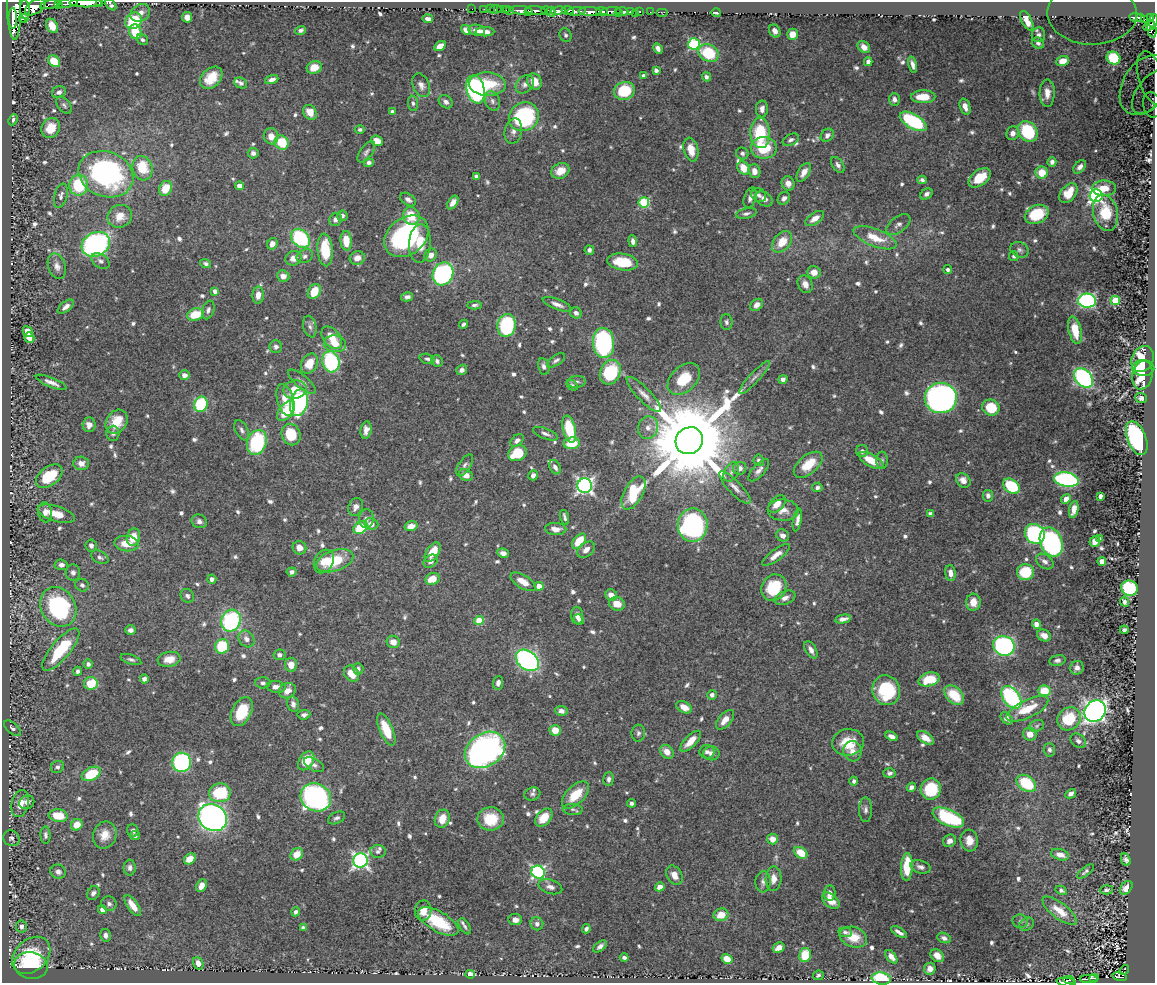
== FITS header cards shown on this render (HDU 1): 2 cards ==
NAXIS1  =                 1153
NAXIS2  =                  981

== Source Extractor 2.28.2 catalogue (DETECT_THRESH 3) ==
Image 1153 x 981 px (HDU 1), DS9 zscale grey, 1 PNG px = 1 image px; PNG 1157 x 985 px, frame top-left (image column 1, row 981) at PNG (2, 2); each listed source drawn as its Kron ellipse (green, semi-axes under 4 px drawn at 4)
Background 0.813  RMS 0.0089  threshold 0.0268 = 3 sigma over >= 5 px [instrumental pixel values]
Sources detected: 778; of the 778, the 500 brightest by FLUX_AUTO listed and drawn (278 fainter detections omitted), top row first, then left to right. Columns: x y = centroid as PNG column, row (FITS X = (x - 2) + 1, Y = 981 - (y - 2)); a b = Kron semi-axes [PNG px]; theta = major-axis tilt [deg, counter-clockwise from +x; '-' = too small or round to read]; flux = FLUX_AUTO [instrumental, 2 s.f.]
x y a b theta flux
68 3 10 3 10 610
86 3 16 3 0 1700
99 3 3 2 - 100
51 4 11 3 13 290
58 4 4 3 - 180
111 5 7 3 -44 1.7
35 7 11 6 34 1400
14 9 30 7 -89 2300
25 9 10 5 -84 570
472 9 2 2 - 13
484 9 2 2 - 13
490 9 2 2 - 15
495 9 6 3 10 35
501 9 3 2 - 33
506 9 3 2 - 32
510 10 3 3 - 44
521 10 11 3 -5 970
535 10 10 3 -4 880
546 10 6 3 3 100
568 10 6 3 -6 350
558 11 8 3 8 640
576 11 9 4 4 450
590 11 12 3 -3 1100
602 11 6 3 -4 370
610 11 11 4 6 930
622 11 6 3 -2 310
630 11 3 3 - 150
640 11 3 3 - 59
528 12 3 2 - 130
551 12 5 3 - 190
650 12 2 2 - 3.3
662 12 6 2 0 19
140 13 10 8 33 4.6
618 13 3 2 - 79
635 13 2 2 - 77
716 13 5 3 - 1.5
1092 14 45 31 -1 98
187 17 5 5 - 4.7
1135 17 6 3 -7 190
1150 17 4 3 - 170
13 18 10 4 -88 1100
24 18 5 3 - 290
1140 18 4 3 - 170
428 19 5 4 - 2.5
1144 19 4 3 - 97
134 21 9 7 45 32
1027 21 11 5 -62 5.5
1153 21 7 4 79 300
52 26 7 5 -59 7.4
1149 26 6 4 35 240
1152 29 8 4 -84 310
300 30 5 4 - 1.7
466 30 5 4 - 4
477 30 8 5 -7 4.1
775 31 7 5 -61 2.6
135 32 7 6 - 19
485 32 9 4 0 4.1
792 34 5 5 - 5.8
565 35 7 6 - 1.6
1038 35 7 6 - 2.1
142 40 6 5 - 1.6
1038 43 6 5 - 1.6
694 44 6 5 - 68
440 46 6 4 33 6.7
864 47 7 5 -43 4
658 48 6 4 -65 2.5
709 53 11 8 -28 28
1113 58 7 6 - 26
54 61 7 5 -47 16
1062 61 6 5 - 6
868 62 4 4 - 2.5
912 64 8 3 -75 2.7
314 67 8 6 19 5.9
656 70 4 4 - 2.3
643 76 4 3 - 2.6
706 77 4 4 - 1.8
211 78 13 9 44 13
1152 78 27 13 -73 14
272 80 7 4 20 2.7
534 82 8 7 - 7.4
241 83 7 5 -26 1.6
487 84 18 11 -3 22
525 84 10 8 43 3.1
421 85 12 8 -66 3.4
1145 85 32 22 58 16
475 89 14 9 -77 120
624 91 10 9 - 29
59 92 7 6 - 2.6
1151 92 25 13 53 9
1047 93 14 7 89 6
923 97 12 6 0 12
894 99 6 5 - 2.6
492 101 10 7 -69 2.4
446 102 7 6 - 2.8
413 103 7 5 -82 1.5
64 105 10 6 -50 2
1152 105 13 8 -79 2.9
965 107 8 5 -71 3.9
762 109 8 6 87 3.2
310 112 8 6 -56 7.7
393 112 4 4 - 2.5
524 117 15 14 - 81
13 120 6 4 66 1.7
913 121 15 7 -30 57
51 128 10 9 - 11
360 129 5 4 - 1.5
513 131 13 8 78 3.6
1028 131 11 9 -53 42
760 133 15 9 -88 33
1013 133 7 6 - 3.3
827 135 7 6 - 2.4
271 136 8 7 - 5.3
791 140 9 5 27 1.9
377 141 6 5 - 7.7
282 142 7 6 - 22
764 148 13 11 0 24
691 150 12 7 -77 8.6
366 152 12 6 54 2.1
253 153 5 5 - 2.5
742 154 6 6 - 1.7
1052 162 5 4 - 2.5
369 163 5 4 - 1.8
838 165 9 5 -56 2.3
1080 167 7 5 50 2.7
142 168 12 9 -74 18
744 168 7 5 -52 10
560 171 9 7 25 7.6
754 171 7 6 - 4.9
804 172 10 5 59 4.6
1042 173 6 6 - 12
106 174 28 22 -22 140
476 176 4 4 - 1.6
980 178 13 7 37 15
922 180 4 4 - 1.8
788 183 7 6 - 4.2
79 185 10 9 - 34
240 186 4 4 - 7
166 188 8 6 58 15
1104 188 12 7 1 9.6
1068 193 11 7 50 14
926 194 7 5 36 2.2
759 195 8 6 -33 2
61 196 12 6 75 2.7
1096 196 6 6 - 170
750 198 11 6 71 2.8
784 198 7 5 48 2.5
408 199 8 5 -36 2.4
764 199 9 6 -32 2.9
644 202 5 5 - 49
453 203 7 4 58 3.8
746 213 10 5 12 2
1105 213 18 12 -76 21
1037 214 12 9 26 27
120 216 12 11 - 8.4
342 216 5 5 - 2
411 216 9 8 - 15
815 218 10 5 35 5.3
336 219 7 6 - 2.7
898 224 14 7 37 2.8
406 236 24 18 38 91
300 238 11 8 -47 56
875 238 23 8 -21 14
346 241 10 5 -86 11
633 241 6 4 -84 2.5
782 242 12 8 51 11
420 243 19 11 87 12
96 244 15 11 27 140
272 244 6 5 - 4.2
325 250 16 7 -85 23
589 250 5 4 - 2.2
1020 250 9 7 -25 2.1
431 255 6 6 - 4.1
305 256 8 6 26 2.1
1014 256 5 4 - 1.8
293 258 8 7 - 4.9
357 258 7 6 - 4.9
101 261 10 6 -34 2.5
623 262 15 8 -8 21
206 264 5 4 - 1.6
57 266 13 8 -71 4.2
948 270 4 4 - 1.7
814 272 7 6 - 6.1
443 274 12 10 62 120
283 276 6 5 - 4.5
805 284 9 7 -63 3.9
215 291 4 4 - 2.9
314 291 8 6 59 14
258 295 8 5 86 4.3
407 297 6 4 13 2.2
1115 300 4 4 - 28
1087 301 9 7 -3 120
557 304 15 5 -21 3.8
474 305 7 4 3 1.7
757 305 7 5 40 3.7
66 307 9 5 38 3.1
208 310 9 6 73 2.1
576 313 6 5 - 2.3
195 314 8 6 18 16
726 322 8 6 -89 1.8
463 324 5 3 - 1.6
507 325 11 9 78 66
310 327 11 6 -76 2.4
1075 330 14 6 -77 12
28 332 5 4 - 5.9
29 338 5 4 - 4
332 338 13 8 -51 9.4
603 343 15 10 -86 100
335 344 11 8 -8 7.7
276 347 6 6 - 1.9
427 359 8 5 -15 1.6
1142 359 13 10 64 18
556 360 10 5 34 1.8
437 361 6 5 - 1.8
331 362 11 8 -75 63
309 364 10 8 62 11
544 366 8 5 -78 2.3
1143 368 11 8 -1 11
462 370 6 5 - 2.4
610 372 13 10 67 40
184 375 5 4 - 3.6
1142 375 14 10 78 19
754 377 22 5 47 3.8
1083 378 11 8 -48 110
684 379 19 12 44 20
783 379 4 4 - 2.1
51 382 17 4 -22 3.8
302 382 17 6 -40 3.8
577 382 9 5 6 1.9
572 385 6 4 -32 1.5
295 389 11 9 11 11
644 394 24 6 -46 5.4
941 398 16 15 - 280
1141 398 6 5 - 1.9
285 400 16 8 -75 10
299 403 13 8 77 99
201 404 8 6 71 45
991 408 9 8 - 22
286 411 11 7 50 20
117 422 13 10 55 15
89 425 7 6 - 4.3
648 428 11 10 - 4.3
569 429 14 6 -77 30
242 430 11 6 -63 2.3
366 430 9 5 82 3.5
113 433 7 6 - 2.2
291 434 11 9 -67 21
545 434 13 5 -22 2.3
1137 438 18 9 -68 130
517 440 7 5 38 2.7
689 441 14 13 - 14000
257 442 13 9 73 54
572 443 8 6 8 15
862 451 6 6 - 2.2
517 453 10 7 30 21
759 460 6 5 - 1.7
871 460 13 6 -29 13
882 460 9 5 -89 1.5
81 463 8 6 -3 4.8
465 465 12 6 56 2.2
808 465 17 9 40 14
555 467 8 5 -61 2.4
740 468 7 6 - 3.8
759 470 14 6 48 3.3
731 472 10 7 61 2.5
466 475 7 5 -25 5.5
533 475 5 4 - 3
49 476 15 9 37 28
963 480 8 6 -44 4.3
1066 480 12 7 -11 100
585 486 7 7 - 200
1011 486 9 6 -36 41
735 487 21 6 -46 5
817 487 5 4 - 1.8
633 493 18 9 61 38
988 496 6 5 - 2.5
1100 496 4 3 - 2.5
1066 499 5 4 - 3.8
777 504 10 6 45 6.6
355 507 9 7 66 3.3
783 510 15 10 -1 6.1
1074 510 9 4 78 5.2
45 512 10 7 -79 4
56 514 19 7 -17 12
930 514 4 4 - 2.1
565 517 7 3 -74 1.7
366 519 9 7 84 2.5
797 520 11 4 79 2.8
199 521 8 6 -21 2.3
371 524 7 5 -7 3.7
693 525 17 15 90 140
411 526 6 4 15 5.7
361 527 7 5 32 25
556 529 10 6 -4 4.5
1035 534 10 9 - 96
783 535 7 5 -32 3.4
133 537 9 6 74 10
1100 539 4 4 - 1.6
579 541 9 5 49 17
1051 542 15 11 -67 120
1095 542 5 5 - 4.1
126 544 12 7 -6 9.6
91 545 6 5 - 2.8
299 548 7 6 - 5.5
586 550 10 6 42 4.3
433 552 11 6 57 13
503 553 6 4 -9 3.1
776 555 17 5 36 4.9
100 557 9 6 -28 2
324 561 12 9 62 6.9
335 561 19 10 18 27
431 561 8 6 37 2.6
1102 561 4 4 - 8.6
1045 562 9 6 -36 2.8
61 565 7 5 -5 2.6
292 572 5 4 - 1.9
1025 572 8 8 - 24
73 573 8 7 - 2.4
950 573 8 5 -84 3.7
212 579 4 4 - 2.4
433 579 7 6 - 9.8
523 582 14 6 -31 7.6
82 585 7 6 - 2.1
539 586 4 4 - 8.3
774 588 14 12 54 28
1129 588 8 7 - 47
611 595 6 5 - 4.2
187 596 7 6 - 1.8
785 598 11 6 22 3.6
973 602 8 7 - 8.1
1125 602 5 4 - 2.1
617 604 8 6 -20 7
58 607 21 17 -58 83
577 615 9 6 -83 3.3
579 619 5 4 - 1.9
843 619 8 4 12 3.7
231 621 11 9 66 76
479 621 5 4 - 15
1036 624 4 4 - 3.8
131 630 5 5 - 2.5
1124 630 4 3 - 2
1044 635 7 5 -24 3.8
246 639 9 7 -52 3.4
393 642 6 6 - 5.6
222 646 7 7 - 28
1004 646 11 9 -22 140
61 650 26 9 50 38
811 650 9 5 -59 3.4
279 655 6 5 - 2
131 659 11 4 -18 1.7
169 659 11 7 10 8
527 660 13 9 -38 140
1057 660 8 5 12 1.8
88 664 5 4 - 2.1
291 665 7 6 - 5.2
1077 668 7 6 - 2.8
358 669 6 5 - 1.8
78 671 4 4 - 1.8
352 674 9 7 -52 9.8
144 679 4 4 - 2.5
929 679 11 6 16 17
91 683 7 6 - 20
263 683 8 5 -3 2.1
498 683 7 5 82 2.8
276 687 9 6 -4 3.7
886 690 15 13 -71 38
287 691 9 7 26 5.9
1044 691 6 5 - 15
712 695 5 4 - 2.1
954 695 11 7 -45 19
1011 697 13 8 -53 87
293 704 8 6 -77 2.6
684 707 8 5 -27 6.3
1027 709 23 9 26 16
561 711 6 5 - 2.8
1095 711 11 10 - 360
242 712 15 9 63 20
304 715 6 4 6 1.9
1007 718 7 5 -48 3.2
1069 719 12 11 - 22
725 720 12 6 50 5.8
1037 726 8 5 23 1.6
12 728 10 5 -41 1.8
386 730 17 6 -67 19
555 730 5 5 - 9.1
638 733 8 7 - 1.8
1030 734 6 6 - 7.1
892 736 6 4 -26 3
925 738 9 5 -33 5.4
690 741 13 5 46 8.8
1078 741 8 6 -40 2.1
848 742 16 13 7 16
485 750 21 16 33 240
1049 750 7 6 - 1.7
852 751 10 9 - 4.6
667 752 8 6 -45 5.8
707 752 7 6 - 2.3
711 753 8 7 - 3.4
306 761 10 7 55 17
182 762 10 9 - 96
314 765 11 6 -28 2.4
57 767 6 6 - 1.9
889 773 6 5 - 1.8
91 774 10 6 27 24
609 779 7 5 87 1.9
854 781 4 4 - 1.6
1026 783 11 7 -34 33
911 787 5 4 - 2.5
931 789 10 10 - 27
220 793 11 9 8 33
532 794 8 6 17 1.8
1071 794 6 4 30 2
576 795 17 9 45 17
316 797 15 13 -27 230
27 802 8 6 23 3.5
632 803 4 4 - 2
20 804 14 8 76 9.3
573 809 10 5 -4 1.7
866 810 12 6 90 2.4
58 816 9 6 -8 15
213 818 15 13 -37 290
337 818 9 5 26 1.9
544 818 10 7 49 12
948 818 17 8 -24 57
442 819 9 7 69 9.1
491 819 13 11 2 19
77 825 6 5 - 9.6
133 831 6 5 - 1.6
45 835 8 5 -88 1.9
105 835 14 11 68 7.9
135 836 5 4 - 1.7
11 838 8 7 - 2.3
772 839 5 5 - 5.9
969 840 11 8 -85 7.2
949 841 7 6 - 3.3
378 852 8 6 -5 1.7
801 853 7 5 -34 13
297 854 7 5 44 9.1
1060 855 9 5 -17 5.3
190 859 6 5 - 7
360 860 7 7 - 190
1126 860 6 4 -65 1.9
907 867 14 6 87 21
920 867 10 6 -16 2.7
130 868 8 6 89 2.2
1085 871 10 4 39 1.6
58 872 8 7 - 2.6
538 872 7 6 - 120
674 875 10 7 -59 5.6
774 879 12 8 87 5.2
763 882 11 7 87 2.7
201 886 7 5 66 5.5
550 887 12 7 -16 3.2
660 887 5 4 - 5.2
1126 888 7 5 53 5.4
1061 890 6 4 -29 1.8
1106 890 6 4 2 1.6
93 893 7 5 56 2.4
830 893 7 6 - 3.7
831 901 10 6 -41 7.5
109 904 8 7 - 2.2
133 905 12 5 -55 8.2
102 910 4 4 - 3.9
423 911 10 8 81 6.2
1059 911 20 8 -38 11
296 912 4 4 - 1.7
721 915 7 6 - 8.7
515 920 7 5 -8 3.2
438 921 22 10 -30 30
1020 921 8 6 -12 1.5
537 924 6 6 - 2.7
1027 924 8 6 36 1.6
21 926 6 5 - 2.6
465 926 9 5 -57 1.6
303 928 4 4 - 2
586 929 4 4 - 1.6
845 932 7 4 -6 1.5
899 932 9 3 -33 2.6
105 935 6 5 - 2.8
853 937 14 10 -19 11
944 938 7 5 -24 2.3
600 946 8 4 39 2.3
779 947 6 4 28 3.8
31 955 21 16 42 27
805 955 7 6 - 18
937 956 7 6 - 6
624 957 4 3 - 1.7
891 957 8 4 -51 3.2
727 959 6 4 -32 9.7
198 963 6 5 - 5.1
31 966 17 13 -10 68
930 969 6 5 - 4.4
1124 970 5 4 - 24
470 974 5 4 - 8
818 975 5 4 - 1.5
1120 977 7 4 -12 100
881 978 10 6 -8 39
1094 978 4 3 - 63
1089 979 9 3 1 130
1069 980 6 2 -5 78
1066 982 9 2 -6 110
At the frame edge (FLAGS 8, measured only in part): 9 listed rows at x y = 68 3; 86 3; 99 3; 111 5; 1092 14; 1153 21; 1152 29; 1152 78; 1066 982
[278 fainter detections neither listed nor drawn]